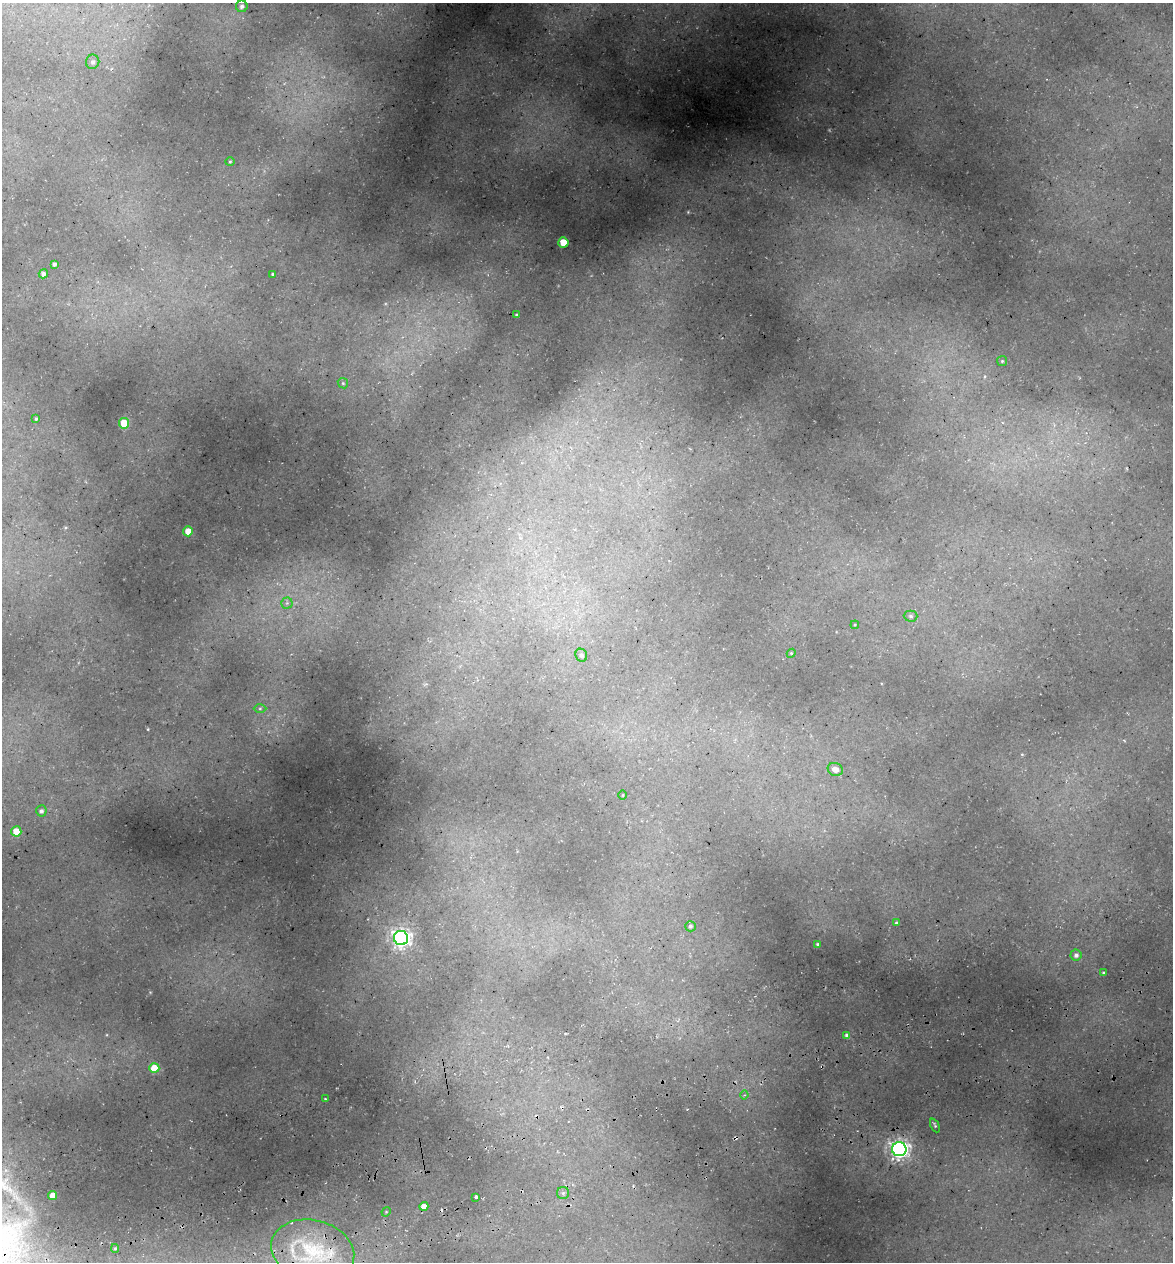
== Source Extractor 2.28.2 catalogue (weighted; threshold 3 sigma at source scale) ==
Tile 7 of 4 x 4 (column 3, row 2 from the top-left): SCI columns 2485-3655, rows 2597-3856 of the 4922 x 5194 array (HDU 1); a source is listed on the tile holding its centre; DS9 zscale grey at full resolution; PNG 1175 x 1264 px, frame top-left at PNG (2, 3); each listed source drawn as its Kron ellipse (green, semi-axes under 4 px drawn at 4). Shown black and unused: <1% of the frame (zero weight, under 3 of 5 exposures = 5% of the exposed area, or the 3 px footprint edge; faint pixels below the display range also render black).
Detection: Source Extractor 2.28.2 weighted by HDU 2 'WHT'; one run over the whole footprint, this tile lists its part. Background 0.16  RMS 0.0083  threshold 0.0373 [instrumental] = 3 sigma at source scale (4.5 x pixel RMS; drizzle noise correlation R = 1.50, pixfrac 1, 0.0396/0.0396 arcsec/px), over >= 5 px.
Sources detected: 45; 3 cosmic-ray / hot-pixel residue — neither listed nor drawn; the other 42 listed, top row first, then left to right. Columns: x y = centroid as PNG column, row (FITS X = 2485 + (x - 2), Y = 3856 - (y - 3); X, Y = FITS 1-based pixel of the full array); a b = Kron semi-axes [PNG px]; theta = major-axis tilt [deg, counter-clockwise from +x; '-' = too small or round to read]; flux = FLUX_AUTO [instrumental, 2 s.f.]
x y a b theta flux
242 6 6 6 - 2.5
93 62 7 6 - 2.6
230 162 4 4 - 0.91
563 242 5 5 - 22
54 264 4 4 - 2.1
43 274 5 4 - 3
273 274 3 3 - 1.3
517 315 4 3 - 1.7
1002 361 5 5 - 1.2
343 383 5 4 - 1.1
36 419 4 3 - 1.1
124 423 5 5 - 23
188 531 5 5 - 13
287 603 5 5 - 1.9
911 616 7 5 -2 1.7
855 625 4 3 - 0.77
791 653 4 4 - 0.95
581 655 6 5 - 2.1
260 708 6 4 0 1.1
835 769 8 6 -22 6.6
623 795 5 3 - 0.62
41 811 5 5 - 2.2
16 831 5 5 - 13
896 923 3 3 - 1.5
690 926 5 5 - 1.6
401 938 7 7 - 410
817 944 3 2 - 0.89
1076 955 5 5 - 2.7
1103 972 3 3 - 0.89
847 1035 4 4 - 2.8
154 1068 5 5 - 23
744 1095 4 4 - 1.3
325 1099 3 3 - 0.78
935 1125 7 4 -63 1.3
899 1149 7 7 - 440
563 1193 6 6 - 1.9
53 1195 4 4 - 9.2
476 1197 3 3 - 4.8
424 1206 4 4 - 7.5
386 1212 5 4 - 0.73
115 1248 4 4 - 1.1
313 1251 42 30 -14 56
Overlapping masked pixels (flux is a lower limit): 1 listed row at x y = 313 1251